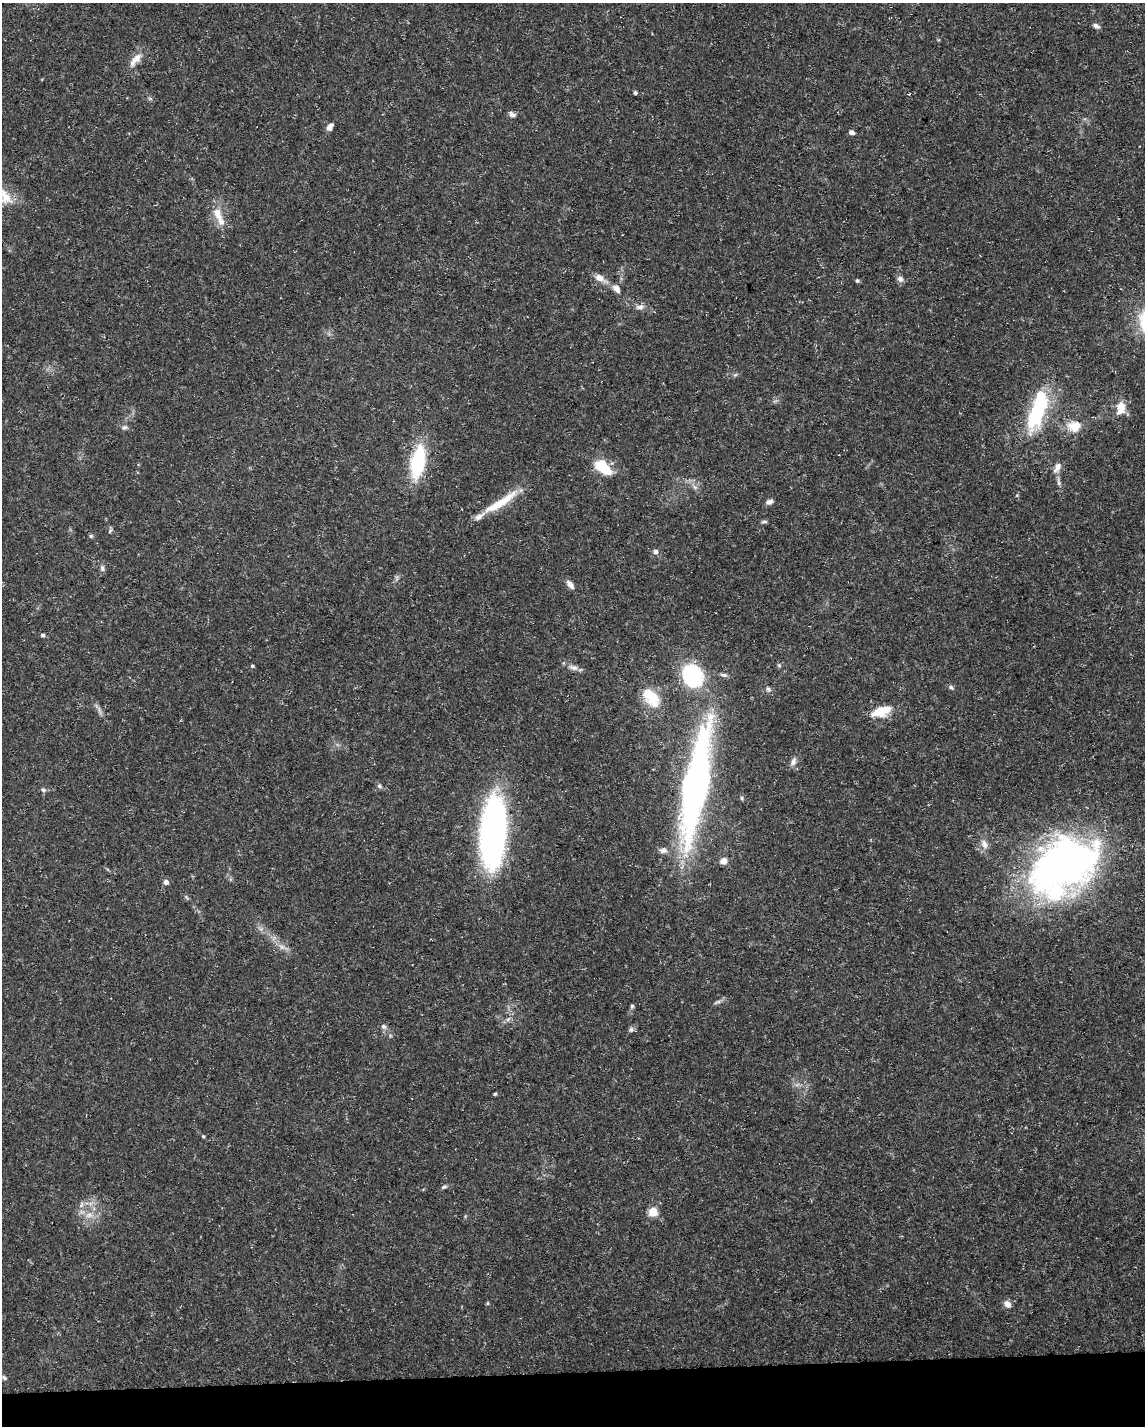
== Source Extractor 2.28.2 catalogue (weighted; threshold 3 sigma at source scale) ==
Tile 10 of 4 x 3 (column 2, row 3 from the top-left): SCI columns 1145-2287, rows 53-1476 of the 4574 x 4333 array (HDU 1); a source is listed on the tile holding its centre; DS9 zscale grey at full resolution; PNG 1147 x 1428 px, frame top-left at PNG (2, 3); no overlay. Shown black and unused: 4% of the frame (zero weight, under 3 of 5 exposures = <1% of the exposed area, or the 3 px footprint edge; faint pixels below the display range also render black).
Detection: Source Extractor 2.28.2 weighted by HDU 2 'WHT'; one run over the whole footprint, this tile lists its part. Background 0.0294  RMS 0.0029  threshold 0.013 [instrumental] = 3 sigma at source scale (4.5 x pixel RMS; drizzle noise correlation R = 1.50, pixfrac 1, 0.0396/0.0396 arcsec/px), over >= 5 px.
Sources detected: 78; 4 inside a brighter object's white glare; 1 long thin detection or spike segment (spike, bleed or trail) — not listed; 5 inside a brighter listed object's ellipse — not listed separately; the other 68 listed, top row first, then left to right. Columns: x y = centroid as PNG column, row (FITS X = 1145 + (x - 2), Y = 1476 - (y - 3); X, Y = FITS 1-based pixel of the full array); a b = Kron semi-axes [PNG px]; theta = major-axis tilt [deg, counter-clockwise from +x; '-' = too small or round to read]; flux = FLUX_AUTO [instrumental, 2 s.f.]
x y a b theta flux
1096 26 9 6 -27 0.97
135 60 24 9 50 3.2
635 93 4 4 - 0.65
909 94 3 3 - 0.32
150 98 6 4 0 0.47
512 114 8 5 -23 1.1
330 127 9 6 51 1.5
851 132 6 5 - 0.99
218 214 23 12 -68 4.5
599 278 13 8 -25 2.3
900 279 8 8 - 1.2
857 281 5 5 - 0.53
616 288 10 7 -57 2.1
640 307 13 7 11 1.4
735 375 6 4 19 0.46
1121 408 19 12 84 3.7
1038 411 41 15 70 27
1074 426 20 16 -3 4.8
124 427 9 7 15 0.9
418 462 32 13 80 22
603 467 15 8 -38 13
1057 468 15 8 62 1.8
1059 482 12 5 -80 1
695 487 7 5 -32 0.83
769 502 9 6 21 1.1
497 505 38 11 28 7.6
764 522 8 4 8 0.51
110 531 8 4 62 0.49
91 536 5 5 - 0.45
656 552 7 6 - 0.95
102 568 9 6 -82 0.84
570 584 11 6 -50 1.7
43 635 5 4 - 0.75
779 665 6 5 - 0.45
252 666 5 4 - 0.36
573 667 14 7 -16 1.7
723 675 10 5 -10 0.82
692 676 21 17 -59 27
951 687 7 5 -39 0.63
768 689 8 5 -28 0.71
651 697 29 17 -49 8.2
99 711 12 3 -72 0.83
878 712 18 12 28 5.2
793 762 12 7 77 1.3
379 786 7 6 - 0.74
43 790 7 6 - 0.7
742 798 6 4 -90 0.39
493 832 77 27 86 82
984 844 15 9 -63 2.1
663 850 11 7 0 1.4
723 861 8 8 - 1.8
1063 868 80 57 34 120
166 882 6 5 - 1.2
283 947 15 6 -18 1.7
717 1002 11 4 23 0.81
632 1006 7 5 76 0.52
508 1019 8 5 45 0.84
384 1027 9 6 -32 0.9
631 1029 8 6 57 0.76
495 1094 4 4 - 0.36
203 1136 5 4 - 0.31
444 1187 8 5 28 0.62
81 1205 10 6 72 1.1
653 1212 5 5 - 13
89 1215 12 8 19 2.3
487 1303 5 4 - 0.34
1007 1304 9 7 -48 1.8
4 1378 8 5 -49 0.62